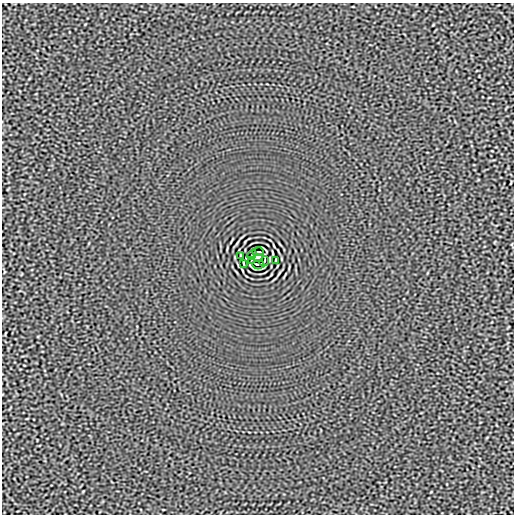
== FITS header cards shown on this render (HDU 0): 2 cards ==
NAXIS1  =                  512
NAXIS2  =                  512

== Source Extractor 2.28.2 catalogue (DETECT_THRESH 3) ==
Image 512 x 512 px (HDU 0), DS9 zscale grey, 1 PNG px = 1 image px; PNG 516 x 516 px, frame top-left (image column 1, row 512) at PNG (2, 3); each listed source drawn as its Kron ellipse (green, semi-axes under 4 px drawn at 4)
Background -3.61e-05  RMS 0.0015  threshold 0.00463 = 3 sigma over >= 5 px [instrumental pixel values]
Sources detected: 9; all 9 listed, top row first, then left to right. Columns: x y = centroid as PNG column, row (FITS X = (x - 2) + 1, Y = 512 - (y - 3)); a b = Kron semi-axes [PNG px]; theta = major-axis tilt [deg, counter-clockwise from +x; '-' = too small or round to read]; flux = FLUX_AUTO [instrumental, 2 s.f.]
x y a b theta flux
258 252 6 2 0 0.16
252 255 5 2 - 0.034
240 256 3 2 - 0.065
258 258 5 4 - 4
276 260 3 2 - 0.065
251 261 3 2 - 0.089
264 261 5 2 - 0.034
244 263 4 2 - 0.086
258 264 6 2 0 0.16